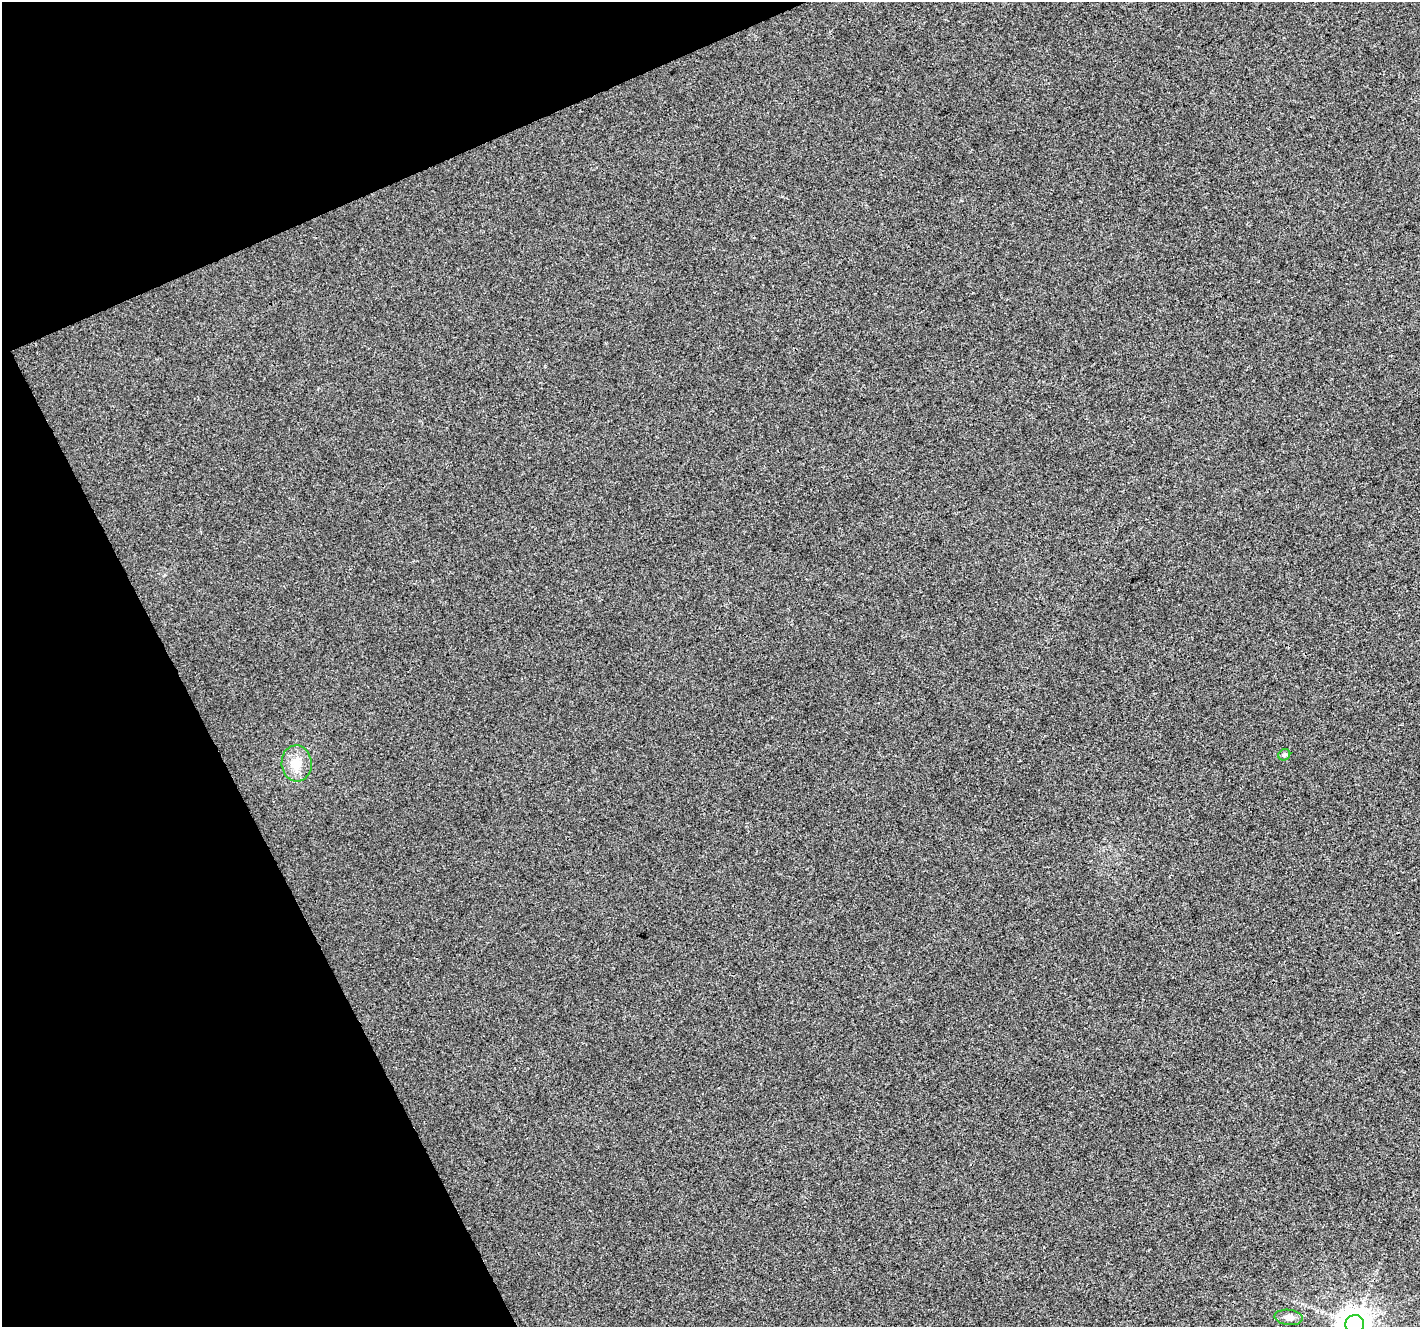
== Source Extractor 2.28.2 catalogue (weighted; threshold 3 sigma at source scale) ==
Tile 5 of 4 x 4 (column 1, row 2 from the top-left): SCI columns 3-1420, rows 2802-4126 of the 5679 x 5544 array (HDU 1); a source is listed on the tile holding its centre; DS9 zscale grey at full resolution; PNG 1422 x 1329 px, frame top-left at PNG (2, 2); each listed source drawn as its Kron ellipse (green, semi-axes under 4 px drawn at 4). Shown black and unused: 21% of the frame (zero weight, under 3 of 4 exposures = <1% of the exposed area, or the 3 px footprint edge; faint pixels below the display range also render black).
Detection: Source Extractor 2.28.2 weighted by HDU 2 'WHT'; one run over the whole footprint, this tile lists its part. Background 0.00276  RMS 0.0037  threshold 0.0166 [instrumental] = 3 sigma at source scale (4.5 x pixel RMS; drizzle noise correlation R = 1.50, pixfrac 1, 0.0396/0.0396 arcsec/px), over >= 5 px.
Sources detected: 4; all 4 listed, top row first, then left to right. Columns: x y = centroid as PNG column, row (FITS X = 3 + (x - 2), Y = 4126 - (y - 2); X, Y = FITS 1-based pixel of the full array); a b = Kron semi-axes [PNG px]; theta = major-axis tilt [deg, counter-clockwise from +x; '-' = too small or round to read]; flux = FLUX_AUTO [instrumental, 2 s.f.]
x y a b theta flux
1284 755 6 5 - 0.79
297 763 18 15 -84 6
1289 1317 14 7 -6 2.5
1355 1324 9 9 - 680
Isophote crosses this tile's border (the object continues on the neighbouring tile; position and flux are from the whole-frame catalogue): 1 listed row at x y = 1355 1324